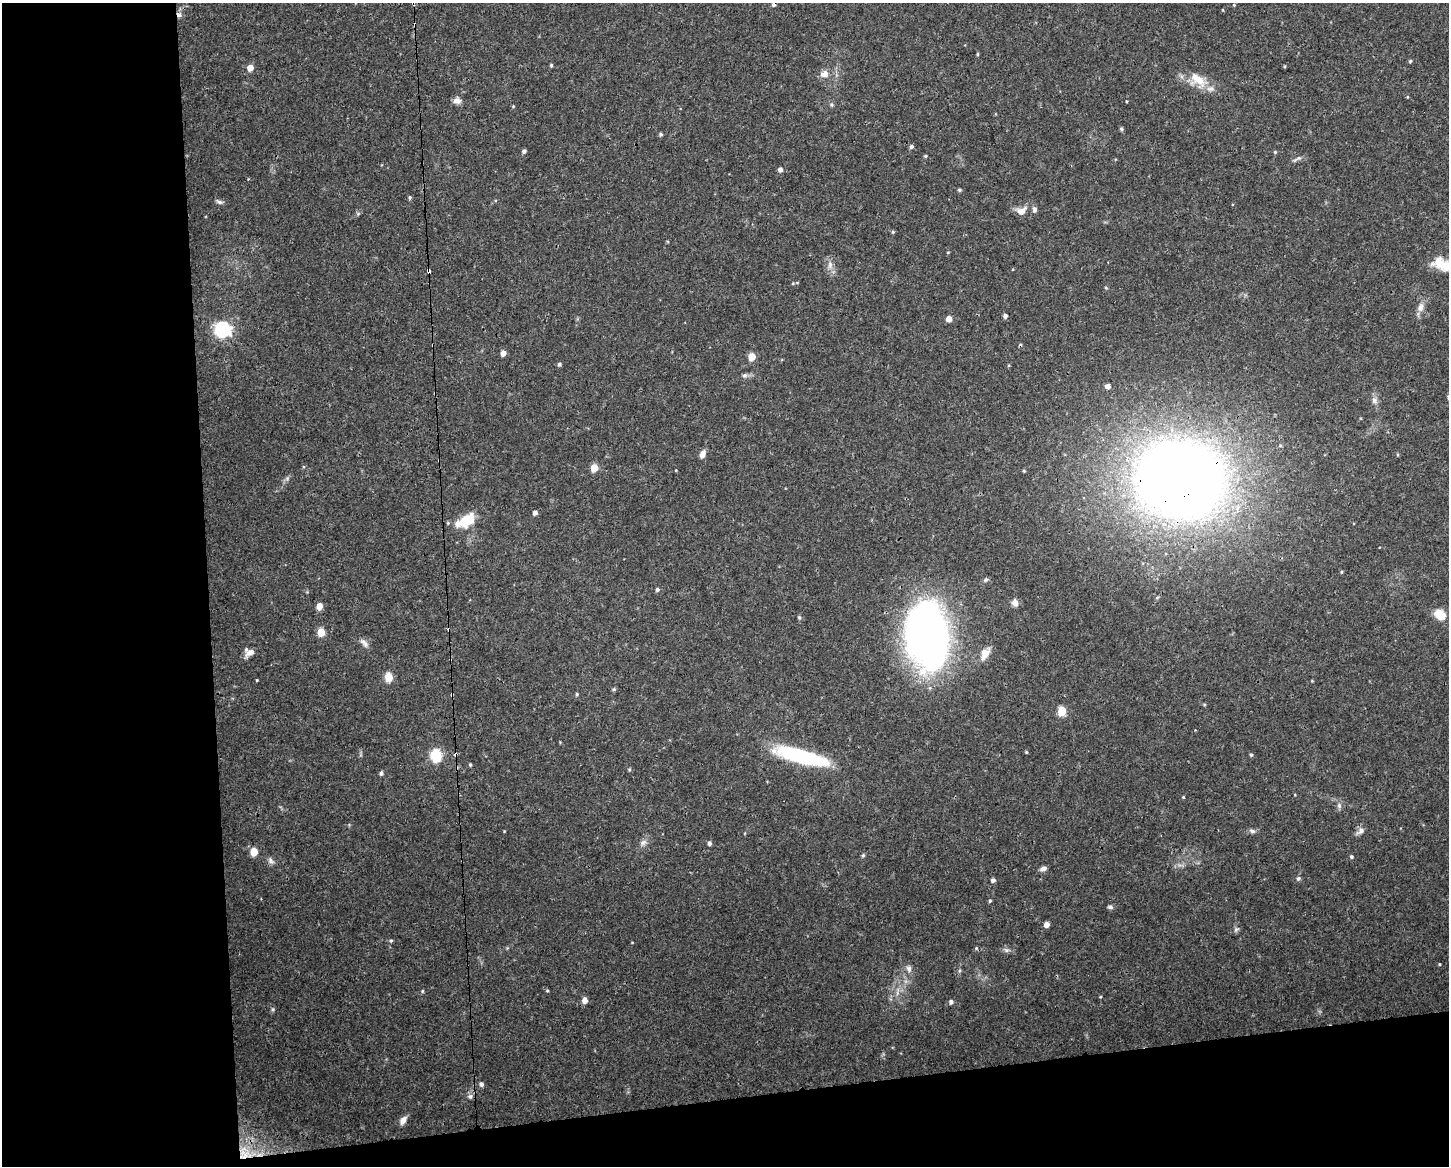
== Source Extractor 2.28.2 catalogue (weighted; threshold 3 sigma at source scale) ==
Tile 10 of 3 x 4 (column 1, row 4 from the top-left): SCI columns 62-1508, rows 1-1164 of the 4414 x 4656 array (HDU 1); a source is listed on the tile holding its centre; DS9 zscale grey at full resolution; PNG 1451 x 1168 px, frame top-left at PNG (2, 3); no overlay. Shown black and unused: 20% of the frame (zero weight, under 3 of 4 exposures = <1% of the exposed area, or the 3 px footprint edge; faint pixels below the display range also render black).
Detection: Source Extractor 2.28.2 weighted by HDU 2 'WHT'; one run over the whole footprint, this tile lists its part. Background 0.0525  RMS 0.0029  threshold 0.0132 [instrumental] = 3 sigma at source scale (4.5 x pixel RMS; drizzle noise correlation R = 1.50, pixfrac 1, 0.0396/0.0396 arcsec/px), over >= 5 px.
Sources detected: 126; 1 inside a brighter object's white glare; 6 cosmic-ray / hot-pixel residue — not listed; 5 inside a brighter listed object's ellipse — not listed separately; the other 114 listed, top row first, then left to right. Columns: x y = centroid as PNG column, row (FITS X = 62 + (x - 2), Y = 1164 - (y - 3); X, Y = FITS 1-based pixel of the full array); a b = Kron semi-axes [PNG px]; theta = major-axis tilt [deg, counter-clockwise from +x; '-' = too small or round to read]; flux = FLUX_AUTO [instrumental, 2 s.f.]
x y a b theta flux
1234 5 4 3 - 0.24
1223 10 4 2 - 0.2
179 15 7 5 -61 0.95
978 54 5 3 - 0.32
1410 61 4 4 - 0.39
551 65 4 4 - 0.41
1284 66 4 3 - 0.27
250 68 5 5 - 3.2
824 74 12 9 17 2.1
1198 80 23 15 -38 6.1
1407 97 4 3 - 0.23
457 101 9 8 - 1.6
1126 101 4 2 - 0.26
831 105 7 5 -55 0.51
513 106 4 3 - 0.27
1121 129 5 4 - 0.52
661 134 5 5 - 0.47
911 147 5 5 - 0.66
524 151 4 4 - 0.84
1275 152 4 4 - 0.37
925 156 5 4 - 0.37
1299 158 8 6 1 0.8
780 169 5 4 - 1.2
248 179 3 2 - 0.21
959 190 5 4 - 0.43
410 197 5 4 - 0.47
219 202 10 5 -16 0.74
1021 211 15 10 24 2.5
893 232 5 4 - 0.37
948 252 4 3 - 0.23
830 265 11 6 79 1.5
1444 265 27 12 -17 7.8
429 271 4 3 - 2.6
1106 288 5 3 - 0.28
1420 307 12 8 77 2
1005 316 4 4 - 1
949 319 5 5 - 3.1
223 329 7 7 - 87
433 345 3 3 - 0.47
503 353 4 4 - 2.4
752 357 5 5 - 6.9
559 364 4 4 - 0.55
744 375 8 5 2 0.73
1108 386 4 3 - 11
1448 398 7 3 -80 0.37
1374 401 9 7 -76 1.3
702 454 9 6 65 1.8
594 468 5 5 - 6.9
676 470 4 2 - 0.2
1024 471 4 4 - 0.31
1180 480 63 54 -10 470
535 513 5 4 - 1.1
467 521 19 12 27 8.3
1341 572 4 4 - 0.33
986 580 7 5 42 0.52
657 589 5 4 - 0.62
1157 597 5 3 - 0.33
1015 603 9 8 - 1.4
319 606 5 5 - 3.3
1440 615 12 9 -38 5.7
799 617 6 4 -45 0.38
321 632 5 5 - 8.1
927 635 58 38 -83 170
364 643 15 6 -46 1.3
250 652 13 7 30 1.8
985 653 16 10 67 3.3
389 677 6 5 - 11
257 680 3 2 - 0.23
614 689 6 4 45 0.39
452 694 3 3 - 0.71
577 694 5 4 - 0.41
1062 711 5 5 - 12
560 742 3 3 - 0.22
1026 752 4 3 - 0.28
1251 755 4 4 - 0.43
436 756 6 6 - 30
801 756 61 14 -15 27
470 765 4 3 - 0.4
629 769 5 4 - 0.34
381 773 5 4 - 0.65
1183 797 3 3 - 0.32
1339 805 8 6 -75 0.89
1252 831 9 6 -9 0.86
1361 831 10 8 71 1.3
643 843 11 7 50 1.3
709 843 5 4 - 0.79
254 852 5 5 - 7.3
863 855 6 4 74 0.48
1351 857 4 4 - 0.47
271 861 10 7 -52 1.1
1043 869 8 5 24 1.2
1298 878 7 5 39 0.62
993 880 4 4 - 0.95
990 901 5 4 - 0.4
1110 907 8 5 -10 0.62
1046 924 5 4 - 1.9
1236 929 8 6 54 0.74
391 941 5 4 - 0.4
976 948 5 4 - 0.35
1006 950 8 5 -44 0.69
1439 964 4 3 - 0.22
909 969 11 7 -79 1.3
959 971 5 3 - 0.4
547 990 4 4 - 0.33
422 991 5 3 - 0.3
897 993 7 4 72 0.71
1100 997 4 3 - 0.24
585 1000 5 5 - 2.1
951 1002 5 5 - 0.89
273 1009 6 5 - 0.43
481 1084 7 6 - 0.68
470 1096 7 6 - 0.88
403 1120 11 6 58 1.7
244 1155 23 16 2 7.5
Overlapping masked pixels (flux is a lower limit): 6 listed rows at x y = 179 15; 429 271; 433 345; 1180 480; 452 694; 244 1155
Isophote crosses this tile's border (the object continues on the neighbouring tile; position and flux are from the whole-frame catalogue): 2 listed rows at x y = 1444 265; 1448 398